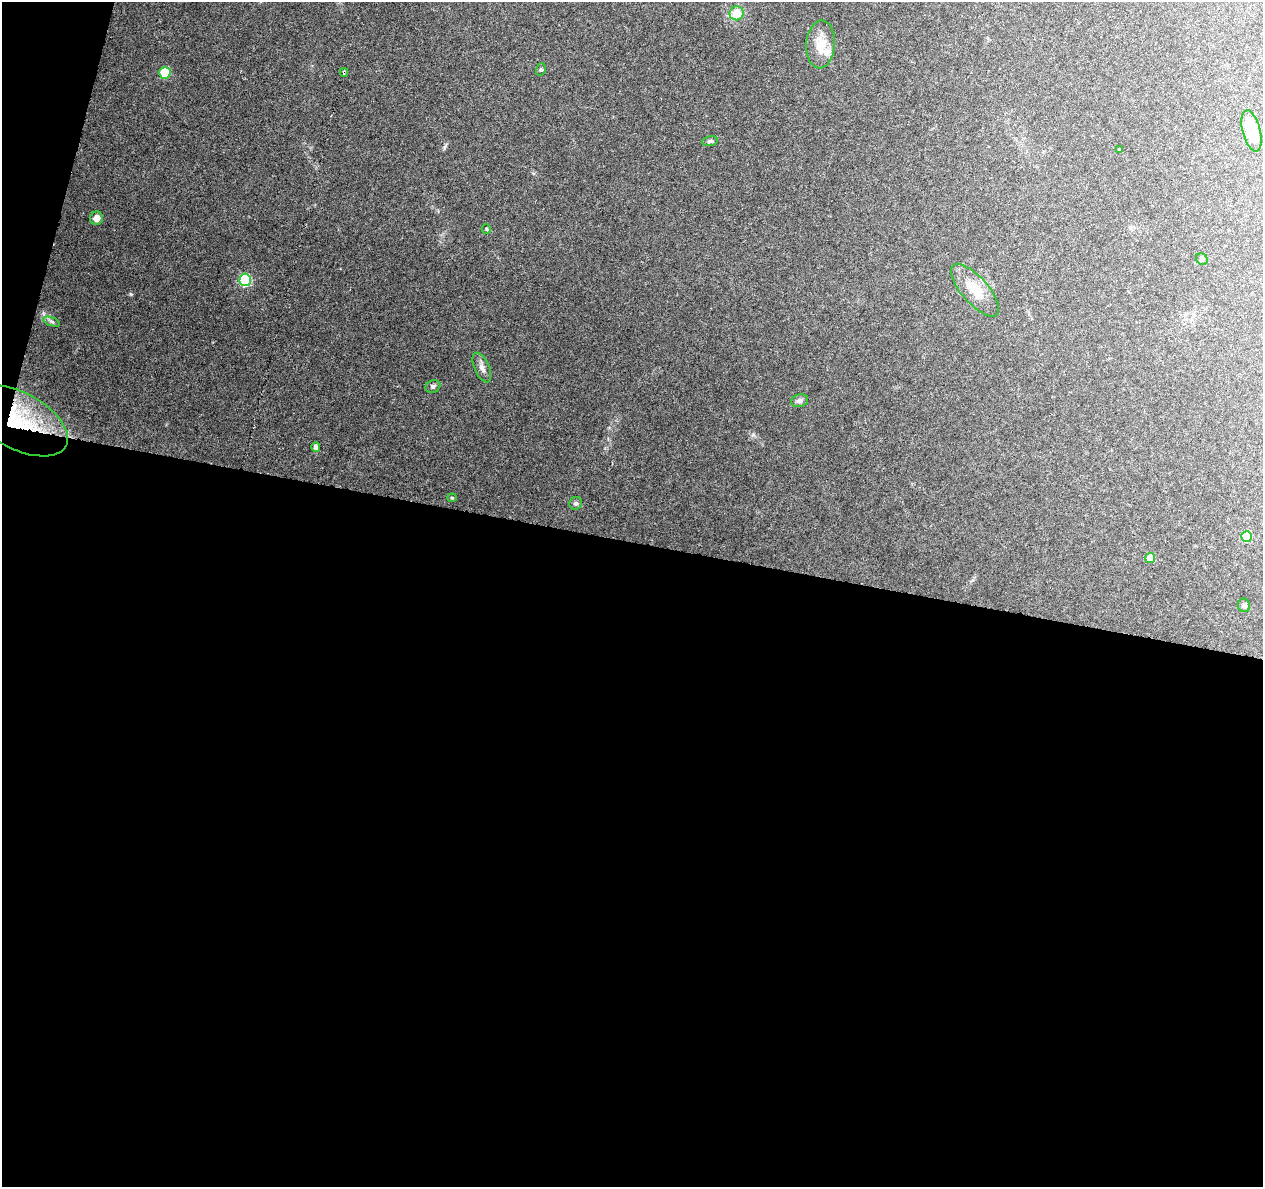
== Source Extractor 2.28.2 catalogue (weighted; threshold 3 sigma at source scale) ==
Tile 13 of 4 x 4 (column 1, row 4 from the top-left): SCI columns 1-1261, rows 225-1409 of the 5053 x 5249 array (HDU 1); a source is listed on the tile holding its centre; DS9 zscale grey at full resolution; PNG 1265 x 1189 px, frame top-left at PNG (2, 2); each listed source drawn as its Kron ellipse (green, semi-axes under 4 px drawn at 4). Shown black and unused: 56% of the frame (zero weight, under 3 of 6 exposures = <1% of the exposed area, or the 3 px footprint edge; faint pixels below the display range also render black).
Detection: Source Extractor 2.28.2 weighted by HDU 2 'WHT'; one run over the whole footprint, this tile lists its part. Background 0.0918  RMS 0.0031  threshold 0.0126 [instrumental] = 3 sigma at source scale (4.09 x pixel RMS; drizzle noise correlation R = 1.36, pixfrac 0.8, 0.0396/0.0396 arcsec/px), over >= 5 px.
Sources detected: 25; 1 inside a brighter listed object's ellipse — not listed separately; the other 24 listed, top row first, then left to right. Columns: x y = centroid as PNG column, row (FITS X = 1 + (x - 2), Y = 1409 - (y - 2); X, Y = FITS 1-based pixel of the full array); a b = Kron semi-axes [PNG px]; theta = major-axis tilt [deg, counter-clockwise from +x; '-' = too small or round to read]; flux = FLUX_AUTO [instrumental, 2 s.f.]
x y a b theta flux
737 13 7 7 - 5.6
821 44 24 14 86 5.3
541 69 6 5 - 0.47
344 72 4 3 - 0.46
165 73 6 5 - 9.6
1252 131 21 9 -75 10
710 141 8 5 10 0.58
1120 149 4 3 - 0.26
96 218 6 6 - 1.8
486 229 5 4 - 0.33
1202 259 6 5 - 0.45
245 280 6 5 - 26
975 290 33 13 -49 6.1
52 322 9 4 -19 0.63
482 367 16 7 -66 1.5
433 386 7 6 - 0.7
800 401 8 6 13 0.9
19 421 53 28 -29 22
316 447 5 4 - 1
452 498 4 4 - 0.3
576 503 7 6 - 0.66
1247 537 5 5 - 12
1150 558 5 5 - 4.5
1244 605 7 6 - 0.87
Overlapping masked pixels (flux is a lower limit): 2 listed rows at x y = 344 72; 19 421
Unlisted compact peaks at least as high as the median listed source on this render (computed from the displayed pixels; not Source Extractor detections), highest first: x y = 130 294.